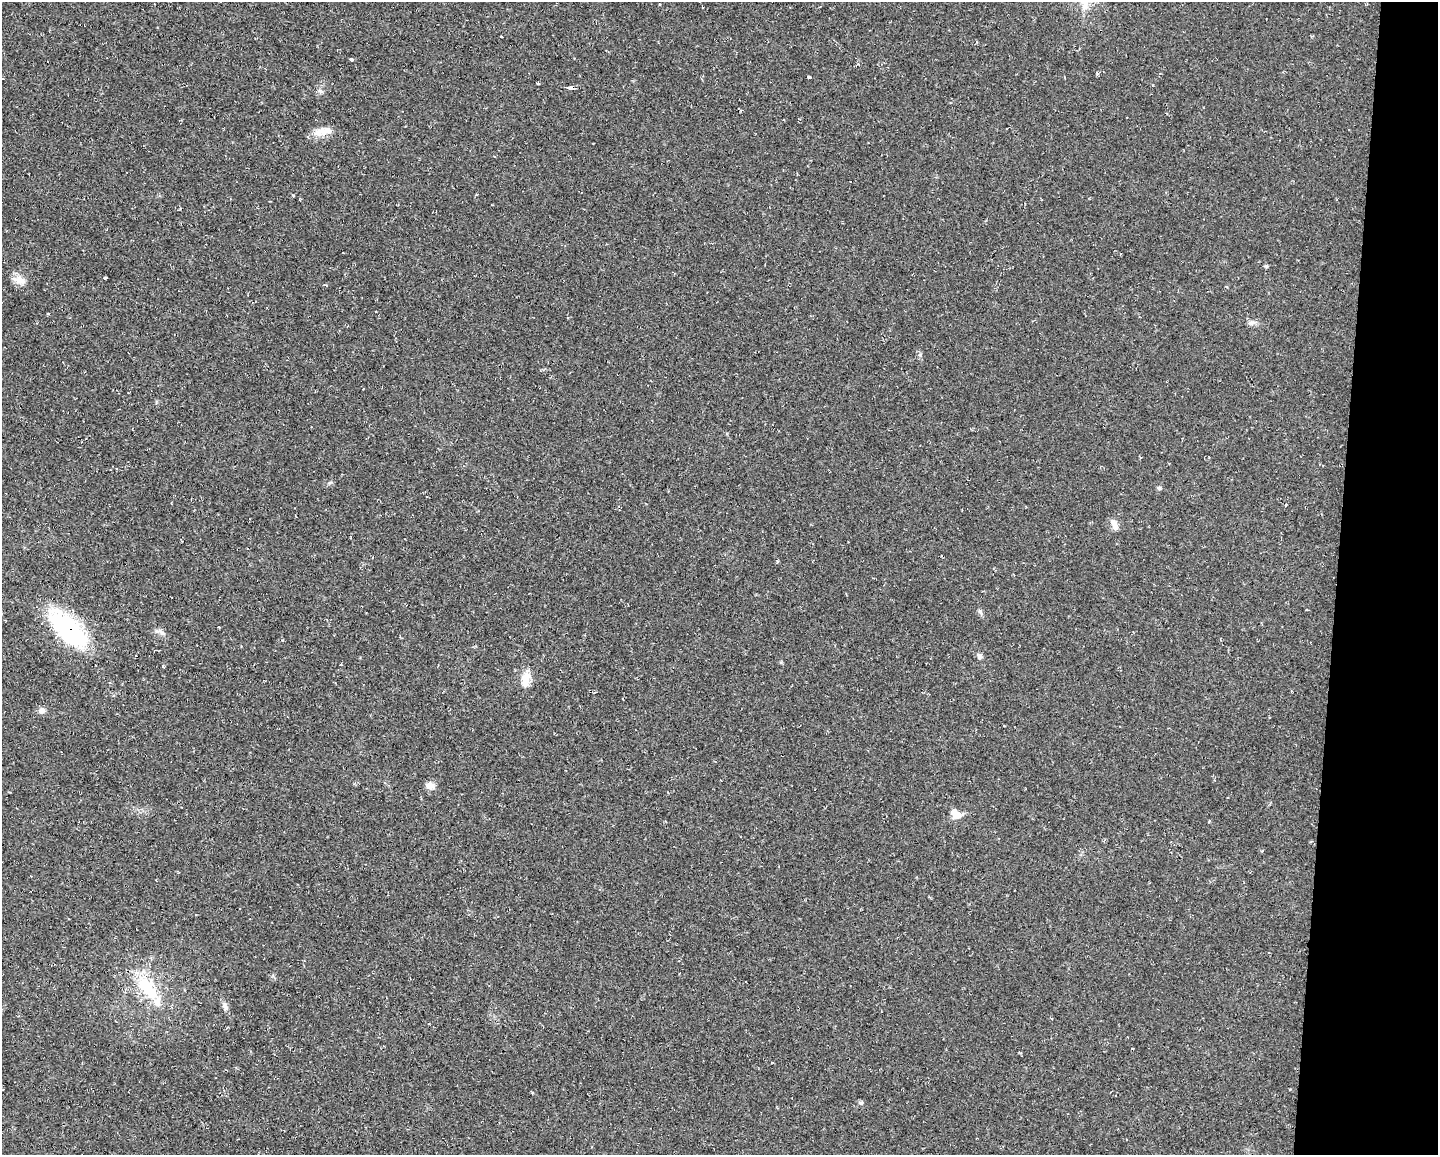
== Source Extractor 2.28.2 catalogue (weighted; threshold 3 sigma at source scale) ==
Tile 6 of 3 x 4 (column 3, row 2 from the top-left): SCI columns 3090-4525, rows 2305-3457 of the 4631 x 4609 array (HDU 1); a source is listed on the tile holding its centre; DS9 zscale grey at full resolution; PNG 1440 x 1157 px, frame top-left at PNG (2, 2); no overlay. Shown black and unused: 7% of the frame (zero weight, under 2 of 3 exposures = <1% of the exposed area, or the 3 px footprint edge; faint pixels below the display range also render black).
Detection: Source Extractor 2.28.2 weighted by HDU 2 'WHT'; one run over the whole footprint, this tile lists its part. Background 0.0251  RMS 0.0063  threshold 0.0285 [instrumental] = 3 sigma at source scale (4.5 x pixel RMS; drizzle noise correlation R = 1.50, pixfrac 1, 0.05/0.05 arcsec/px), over >= 5 px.
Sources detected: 25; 1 inside a brighter object's white glare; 1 cosmic-ray / hot-pixel residue — not listed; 2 inside a brighter listed object's ellipse — not listed separately; the other 21 listed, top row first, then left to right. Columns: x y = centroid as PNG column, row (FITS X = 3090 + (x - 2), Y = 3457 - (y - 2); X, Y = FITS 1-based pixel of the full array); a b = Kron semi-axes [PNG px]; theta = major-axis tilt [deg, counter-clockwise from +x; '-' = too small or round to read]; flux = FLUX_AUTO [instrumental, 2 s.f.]
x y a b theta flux
501 37 3 3 - 1.1
351 59 4 3 - 2.9
809 77 3 3 - 6
538 83 3 3 - 1.1
571 88 6 3 -7 7.6
324 131 24 9 2 7.3
1266 266 5 4 - 0.84
19 280 15 11 -25 5.4
1159 488 5 5 - 1
1114 524 14 8 -68 3.7
980 612 7 4 -37 1.1
68 629 44 19 -46 74
161 632 11 4 -32 2
980 655 7 6 - 1.6
526 678 15 11 81 7.7
42 711 9 7 15 2.1
430 785 12 9 -15 3.4
954 812 12 9 -80 4.3
146 987 44 16 -53 27
225 1006 10 6 -67 2.2
861 1103 6 5 - 1.2
Overlapping masked pixels (flux is a lower limit): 1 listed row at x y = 68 629
Unlisted compact peaks at least as high as the median listed source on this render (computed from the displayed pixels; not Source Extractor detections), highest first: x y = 105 278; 1252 322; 920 354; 293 195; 282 640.